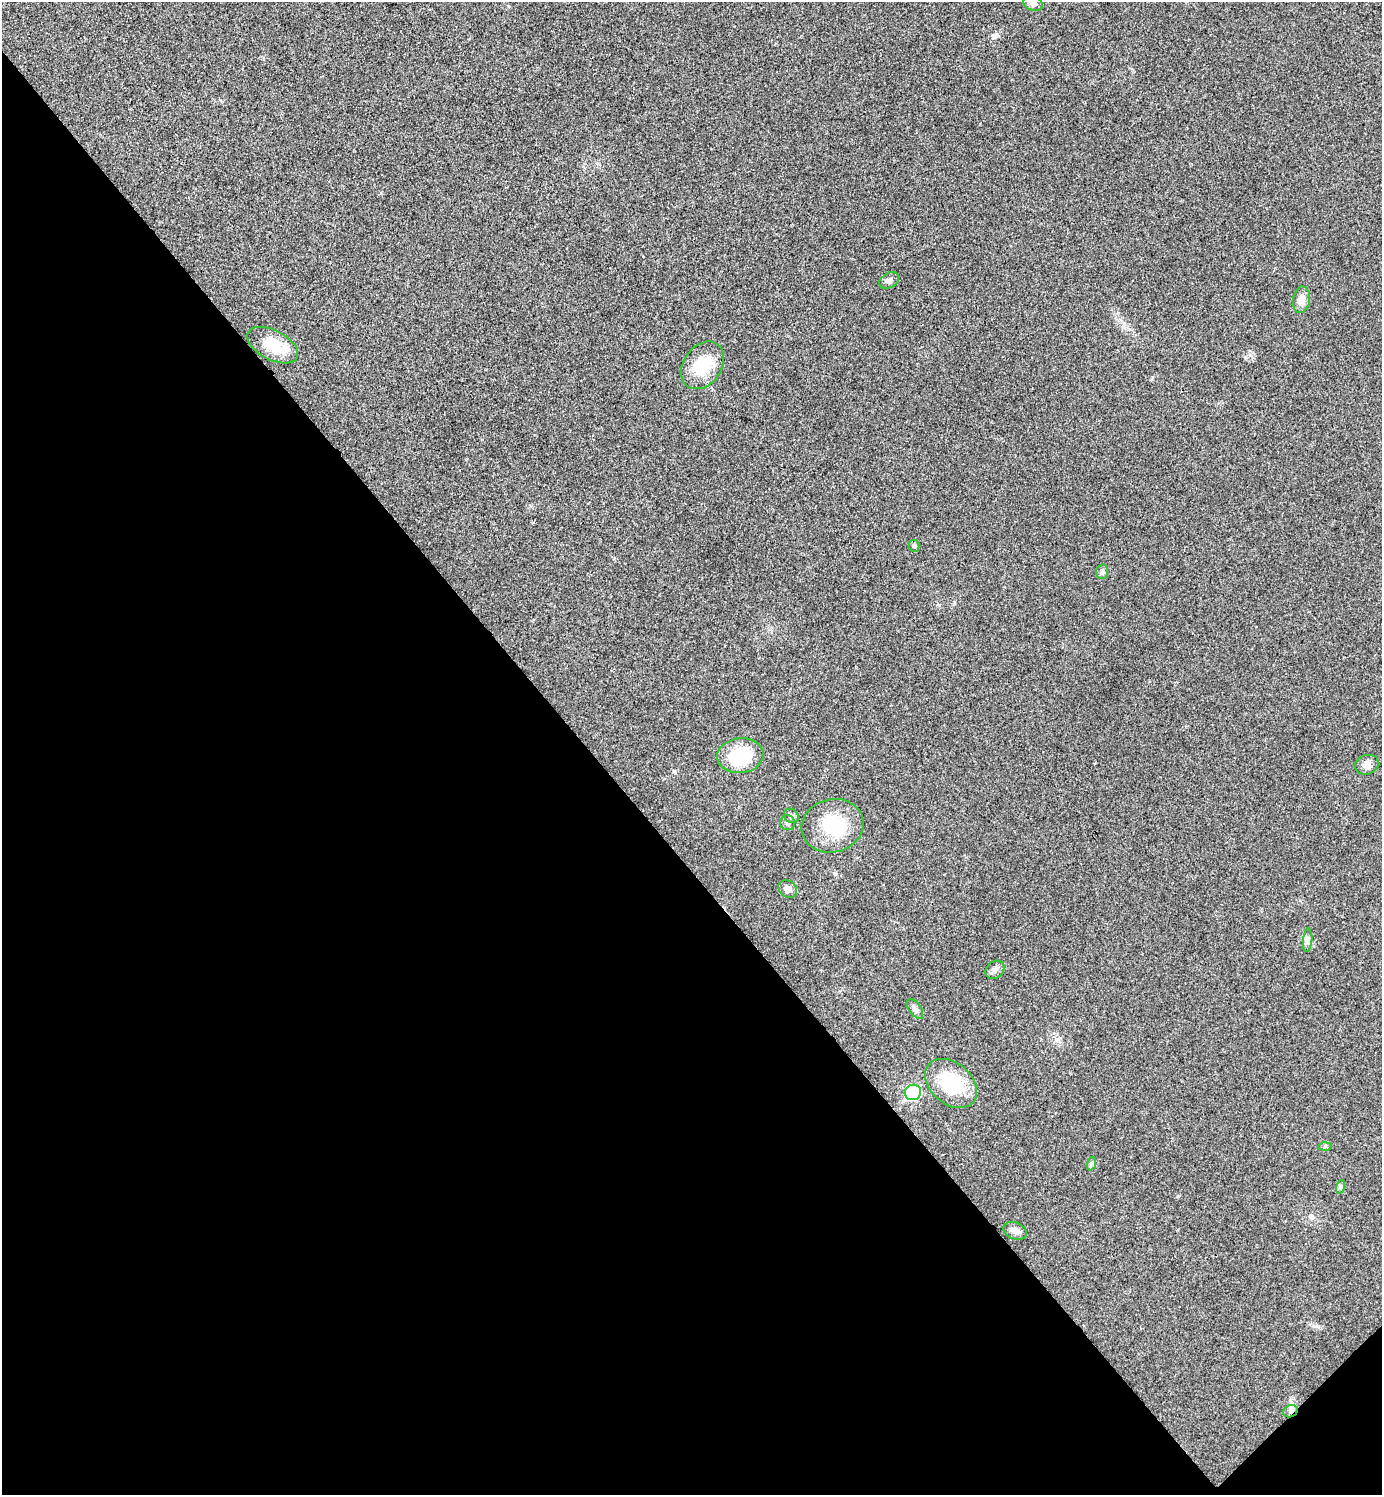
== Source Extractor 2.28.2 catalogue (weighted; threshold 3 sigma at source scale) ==
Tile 14 of 4 x 4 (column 2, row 4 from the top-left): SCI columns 1681-3060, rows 4-1496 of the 5980 x 5981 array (HDU 1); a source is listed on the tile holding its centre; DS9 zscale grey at full resolution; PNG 1384 x 1497 px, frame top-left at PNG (2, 2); each listed source drawn as its Kron ellipse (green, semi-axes under 4 px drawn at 4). Shown black and unused: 43% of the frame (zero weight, under 3 of 4 exposures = <1% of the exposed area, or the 3 px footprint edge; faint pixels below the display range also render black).
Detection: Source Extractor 2.28.2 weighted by HDU 2 'WHT'; one run over the whole footprint, this tile lists its part. Background 0.0285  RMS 0.0054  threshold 0.0241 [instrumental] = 3 sigma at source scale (4.5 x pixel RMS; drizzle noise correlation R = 1.50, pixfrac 1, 0.05/0.05 arcsec/px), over >= 5 px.
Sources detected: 23; all 23 listed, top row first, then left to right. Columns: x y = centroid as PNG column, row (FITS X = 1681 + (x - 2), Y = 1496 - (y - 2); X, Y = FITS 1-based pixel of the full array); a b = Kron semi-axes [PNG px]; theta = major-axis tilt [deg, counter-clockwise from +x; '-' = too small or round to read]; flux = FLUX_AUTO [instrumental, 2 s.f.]
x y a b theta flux
1033 4 10 7 -23 2.1
889 280 10 7 29 2
1301 300 13 8 81 4.8
273 345 27 15 -27 16
703 365 26 19 55 19
914 546 6 5 - 1.2
1102 572 7 6 - 1.1
740 756 23 17 6 26
1367 765 12 9 21 3.1
791 816 8 6 -34 1.6
788 823 7 7 - 1.6
833 826 31 26 14 27
788 889 10 8 -40 2.5
1308 940 12 4 85 1.8
995 970 10 8 42 2.2
915 1009 11 6 -55 1.8
951 1083 29 20 -40 30
913 1092 8 7 - 66
1325 1146 6 4 2 0.77
1091 1164 7 4 71 0.87
1340 1187 7 4 72 0.98
1015 1231 12 8 -23 3.3
1290 1411 7 6 - 1.6
Overlapping masked pixels (flux is a lower limit): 1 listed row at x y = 1290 1411
Unlisted compact peaks at least as high as the median listed source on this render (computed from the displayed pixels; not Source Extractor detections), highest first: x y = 995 37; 1178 1196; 674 771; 1318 1326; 1245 357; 835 874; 1152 379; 1058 1039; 954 604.